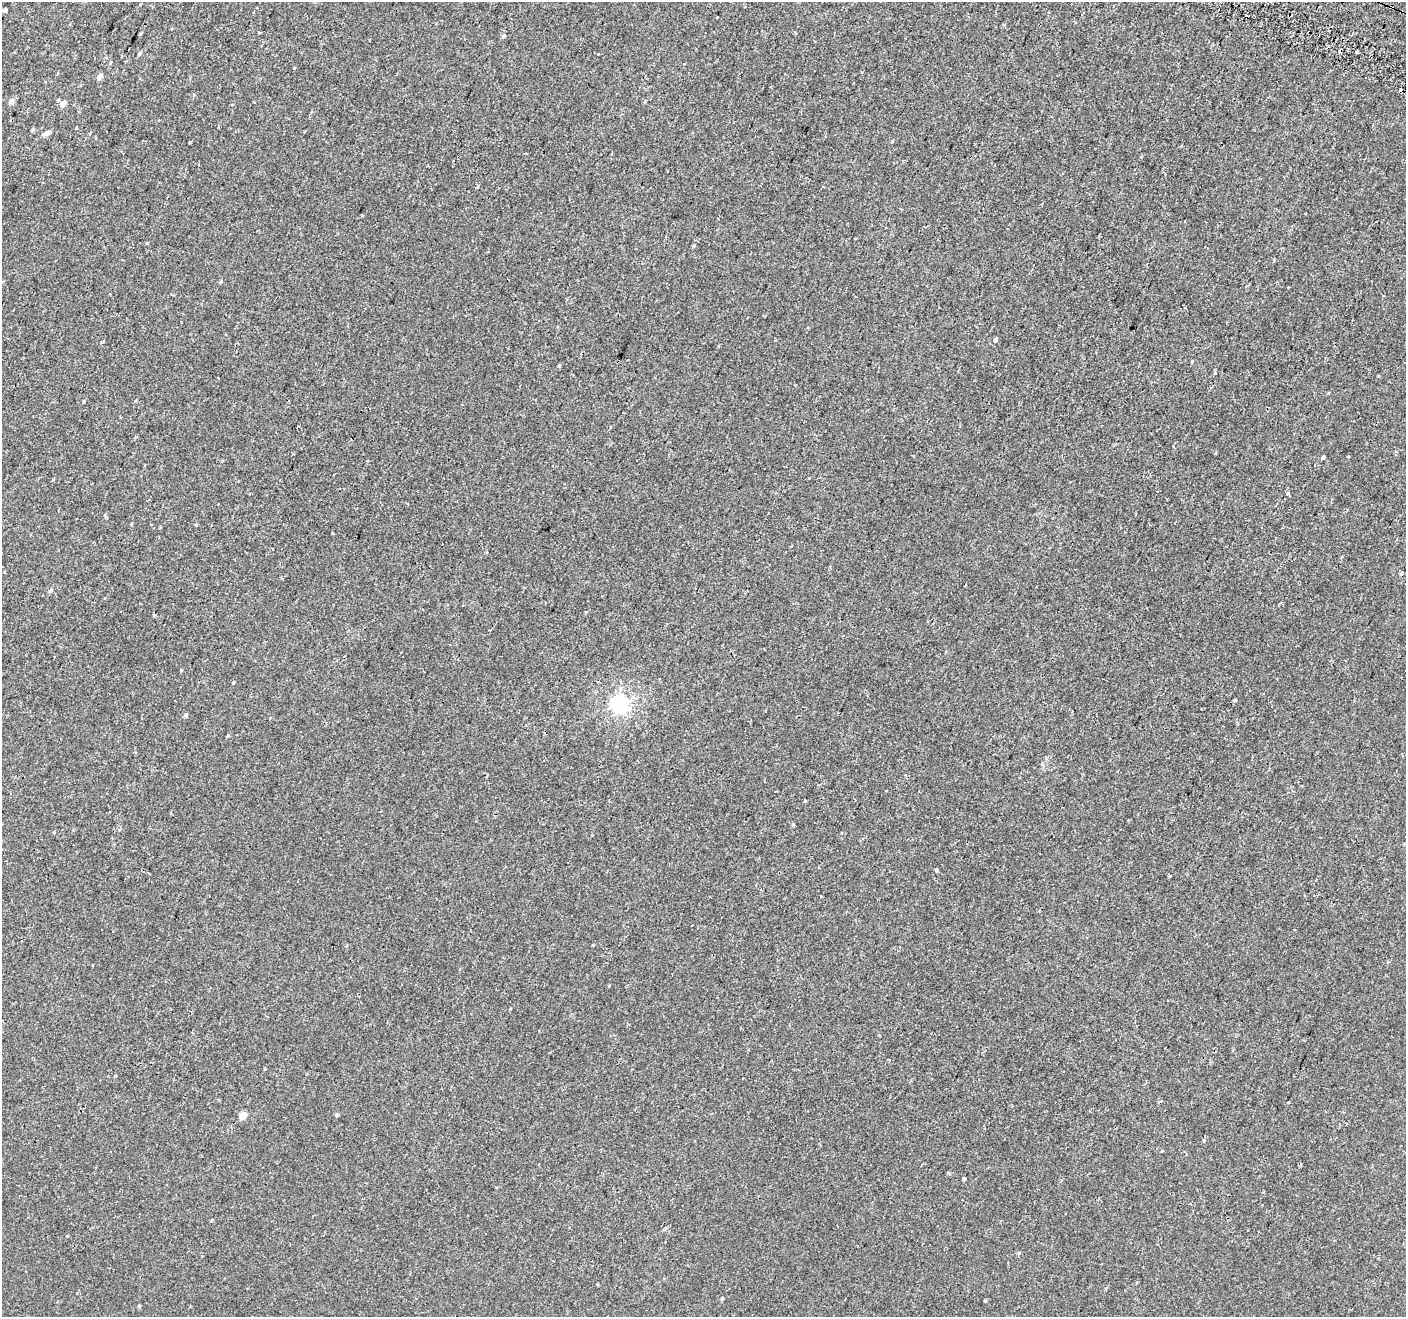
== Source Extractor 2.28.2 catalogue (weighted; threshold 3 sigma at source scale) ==
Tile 10 of 4 x 4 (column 2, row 3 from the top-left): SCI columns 1450-2853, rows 1642-2956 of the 5716 x 5844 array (HDU 1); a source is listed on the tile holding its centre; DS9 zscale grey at full resolution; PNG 1408 x 1319 px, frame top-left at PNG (2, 2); no overlay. Shown black and unused: <1% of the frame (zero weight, under 2 of 3 exposures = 3% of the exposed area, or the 3 px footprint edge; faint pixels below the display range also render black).
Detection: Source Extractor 2.28.2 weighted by HDU 2 'WHT'; one run over the whole footprint, this tile lists its part. Background -5.26e-05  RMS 0.0031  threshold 0.0138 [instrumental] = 3 sigma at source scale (4.5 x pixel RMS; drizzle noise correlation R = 1.50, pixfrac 1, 0.0396/0.0396 arcsec/px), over >= 5 px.
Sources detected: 51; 4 cosmic-ray / hot-pixel residue — not listed; the other 47 listed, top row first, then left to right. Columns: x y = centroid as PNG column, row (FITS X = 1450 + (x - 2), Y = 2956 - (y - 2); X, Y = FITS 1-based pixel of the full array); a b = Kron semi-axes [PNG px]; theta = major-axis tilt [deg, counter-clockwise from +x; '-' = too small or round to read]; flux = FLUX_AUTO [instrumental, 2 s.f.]
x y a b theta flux
5 10 4 4 - 0.96
717 17 3 2 - 0.26
259 32 3 3 - 0.27
503 36 6 4 88 0.38
1356 52 3 3 - 2.4
140 54 5 5 - 0.45
110 63 5 3 - 0.3
684 64 4 3 - 0.2
294 68 4 3 - 0.22
100 76 6 5 - 1.4
1401 90 4 3 - 1.6
11 101 6 5 - 1.5
63 104 6 5 - 1.9
32 130 5 4 - 0.4
47 133 9 5 26 1.1
477 187 4 3 - 0.41
694 246 5 3 - 0.48
221 282 5 3 - 0.29
995 340 5 4 - 0.47
559 366 5 4 - 0.32
84 401 3 3 - 0.28
1348 457 3 3 - 0.72
1323 458 4 4 - 0.6
1288 493 5 3 - 0.29
131 524 4 3 - 0.23
50 591 6 5 - 0.58
181 670 4 3 - 0.21
233 683 4 3 - 0.24
1235 700 4 4 - 0.33
620 704 6 6 - 100
186 715 5 4 - 0.6
227 736 5 3 - 0.25
793 824 4 4 - 0.4
54 832 4 3 - 0.23
937 870 3 3 - 0.97
692 925 3 2 - 0.2
347 945 3 3 - 0.3
593 945 3 3 - 0.21
92 965 3 3 - 1.2
243 1115 5 4 - 4.6
337 1115 4 4 - 0.47
1204 1141 4 4 - 0.33
964 1179 4 4 - 0.94
211 1221 4 3 - 0.28
1019 1253 5 4 - 0.39
722 1298 5 4 - 0.35
985 1301 4 3 - 0.31
Overlapping masked pixels (flux is a lower limit): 1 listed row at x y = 1401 90
Unlisted compact peaks at least as high as the median listed source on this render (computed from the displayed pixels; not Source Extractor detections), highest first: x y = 190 142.